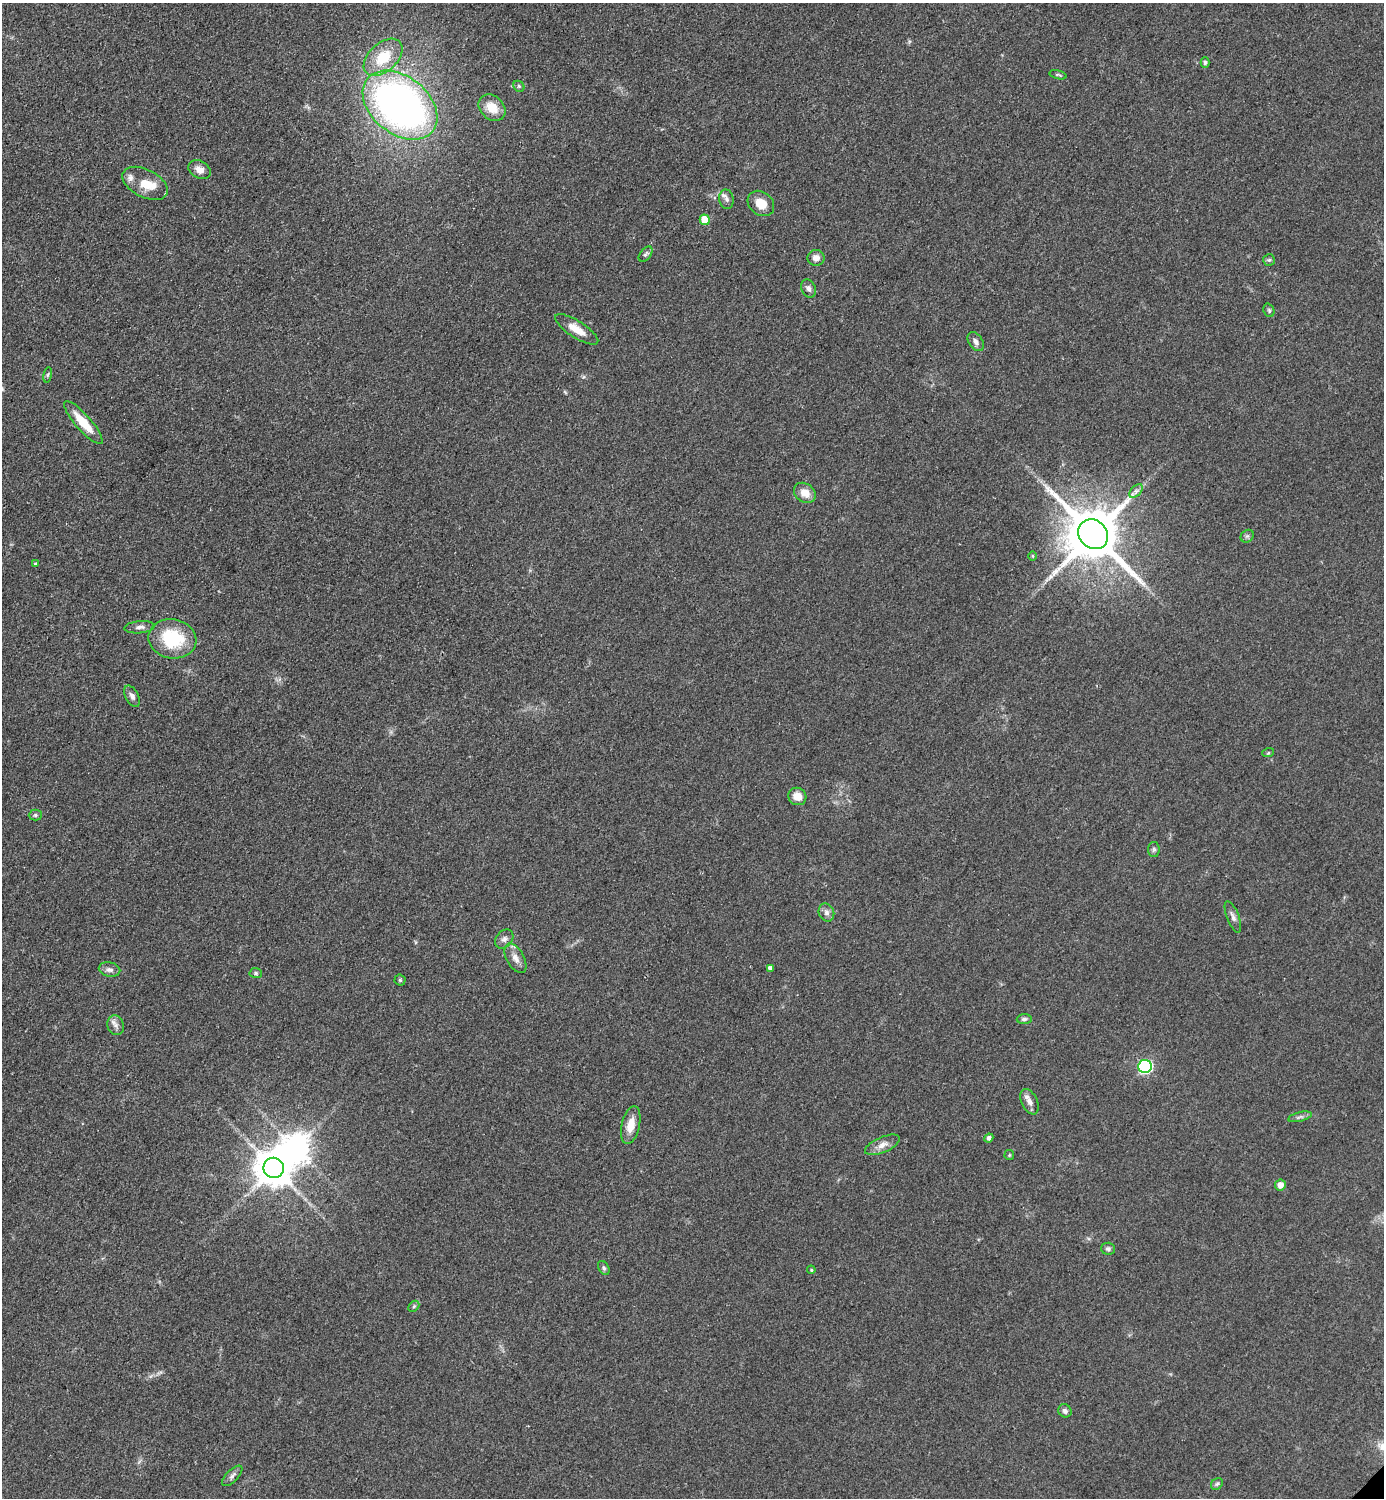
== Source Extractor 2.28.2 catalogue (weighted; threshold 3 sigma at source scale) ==
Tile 11 of 4 x 4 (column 3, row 3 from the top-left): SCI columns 3076-4457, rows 1503-2998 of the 6005 x 6005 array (HDU 1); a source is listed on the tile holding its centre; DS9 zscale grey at full resolution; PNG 1386 x 1500 px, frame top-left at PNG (2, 3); each listed source drawn as its Kron ellipse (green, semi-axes under 4 px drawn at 4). Shown black and unused: <1% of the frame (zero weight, under 2 of 3 exposures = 1% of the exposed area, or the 3 px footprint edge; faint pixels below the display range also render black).
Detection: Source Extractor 2.28.2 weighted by HDU 2 'WHT'; one run over the whole footprint, this tile lists its part. Background 0.0784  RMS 0.0081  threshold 0.0367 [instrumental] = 3 sigma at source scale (4.5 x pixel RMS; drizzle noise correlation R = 1.50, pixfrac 1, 0.05/0.05 arcsec/px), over >= 5 px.
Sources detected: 62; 1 inside a brighter object's white glare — neither listed nor drawn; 2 inside a brighter listed object's ellipse — not listed separately; the other 59 listed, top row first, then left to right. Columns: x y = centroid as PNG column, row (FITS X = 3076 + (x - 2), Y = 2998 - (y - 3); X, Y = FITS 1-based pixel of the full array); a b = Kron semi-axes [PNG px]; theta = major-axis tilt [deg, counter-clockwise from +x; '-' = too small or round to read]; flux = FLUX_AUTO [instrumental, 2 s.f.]
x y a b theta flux
383 57 23 14 43 27
1205 62 5 4 - 1.6
1058 75 9 3 -13 1.2
519 86 6 5 - 1.4
400 105 42 28 -39 420
492 108 15 11 -44 13
199 170 12 8 -29 5.5
145 183 24 14 -27 15
726 199 10 7 -80 3.2
761 203 14 11 -38 12
705 220 5 5 - 21
645 254 9 5 52 2
816 258 8 8 - 4.8
1269 260 6 6 - 1.5
808 288 9 7 -65 3.1
1269 310 7 5 -69 1.5
577 329 25 8 -33 12
976 342 10 7 -57 3.7
48 375 8 4 81 1.6
83 423 28 7 -49 18
1136 491 8 5 45 2.6
805 493 12 9 -38 9.4
1093 534 16 13 -44 5600
1247 536 7 6 - 1.9
1033 556 5 3 - 0.87
35 564 4 4 - 0.79
140 627 15 6 5 3.8
172 639 24 19 -11 46
132 696 11 6 -62 3.3
1268 753 6 4 18 1
797 796 9 8 - 8.7
35 815 6 5 - 1.5
1154 849 7 6 - 1.8
826 913 9 7 -66 3.6
1233 917 17 6 -69 3.5
504 939 11 8 49 3.4
515 958 16 8 -61 6
770 968 4 4 - 3.2
110 970 11 7 -11 3.6
256 973 6 5 - 1.4
400 980 5 5 - 1.2
1024 1019 7 4 1 1.9
116 1025 10 8 -71 4
1145 1066 7 6 - 130
1030 1102 13 8 -64 5.1
1300 1117 12 4 14 2.4
631 1125 19 9 77 11
989 1138 5 4 - 2.5
882 1145 19 7 23 6.1
1009 1155 5 4 - 0.96
274 1168 10 10 - 2000
1280 1185 5 5 - 6.5
1108 1249 7 6 - 2.1
604 1268 7 5 -60 1.5
811 1270 4 3 - 0.91
414 1306 6 4 46 1.3
1065 1411 7 6 - 2.5
232 1476 13 6 45 3.1
1217 1484 6 5 - 1.6